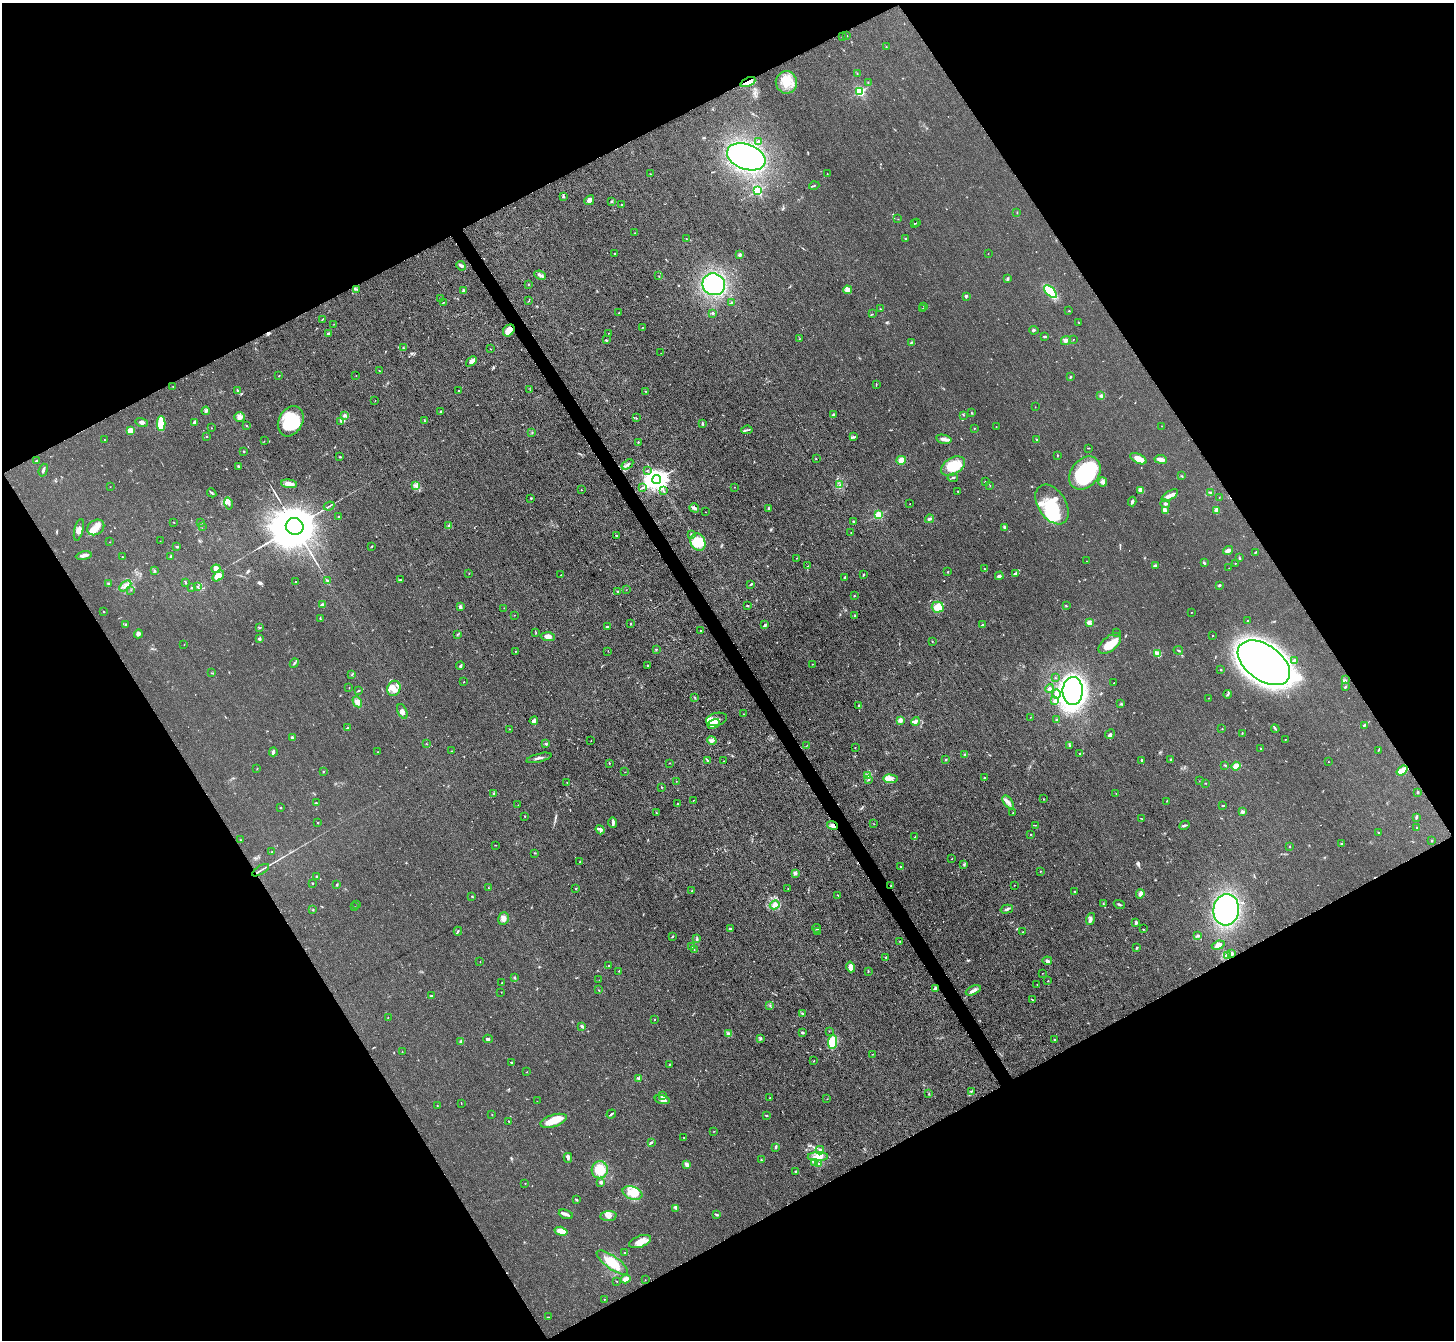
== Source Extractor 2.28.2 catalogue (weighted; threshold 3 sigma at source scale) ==
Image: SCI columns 3-5807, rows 155-5504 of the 5807 x 5798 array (HDU 1 of 3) = the unmasked area's bounding box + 8 px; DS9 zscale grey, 4 x 4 block average (1 PNG px = mean of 4 x 4 image px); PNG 1456 x 1342 px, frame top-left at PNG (2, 3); each listed source drawn as its Kron ellipse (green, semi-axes under 4 px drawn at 4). Shown black and unused: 48% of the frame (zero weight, under 3 of 5 exposures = <1% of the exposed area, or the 3 px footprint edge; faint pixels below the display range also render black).
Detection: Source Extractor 2.28.2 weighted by HDU 2 'WHT'. Background 0.0741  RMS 0.0085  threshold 0.0383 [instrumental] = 3 sigma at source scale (4.5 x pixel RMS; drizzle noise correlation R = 1.50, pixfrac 1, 0.05/0.05 arcsec/px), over >= 5 px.
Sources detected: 603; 2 too faint to see at this stretch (4 x 4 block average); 6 inside a brighter object's white glare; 4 cosmic-ray / hot-pixel residue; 4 long thin detections or spike segments (spike, bleed or trail) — neither listed nor drawn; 14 coinciding with a brighter row at this scale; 39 inside a brighter listed object's ellipse — not listed separately; of the other 534, all 500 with FLUX_AUTO >= 1.13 (the completeness limit of this list) listed and drawn (34 fainter detections not listed), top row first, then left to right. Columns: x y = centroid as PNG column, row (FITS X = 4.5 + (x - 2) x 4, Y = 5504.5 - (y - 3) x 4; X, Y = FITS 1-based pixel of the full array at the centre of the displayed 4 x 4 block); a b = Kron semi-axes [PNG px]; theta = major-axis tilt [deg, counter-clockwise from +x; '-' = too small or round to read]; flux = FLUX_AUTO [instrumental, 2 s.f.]
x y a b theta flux
846 36 2 2 - 4.4
842 37 2 2 - 1.4
886 47 2 2 - 4.1
857 73 2 2 - 1.8
748 82 8 3 24 32
786 82 11 10 - 95
868 83 2 2 - 1.5
860 92 2 2 - 420
759 142 3 2 - 15
746 157 20 12 -20 1100
827 173 2 2 - 1.6
651 174 3 2 - 2
814 185 5 2 - 5
758 190 2 2 - 480
563 196 2 2 - 6.4
589 200 5 4 - 23
611 201 2 2 - 4.6
621 205 2 2 - 1.7
1017 212 2 2 - 1.8
898 219 2 2 - 1.4
917 222 2 2 - 2.1
914 223 2 2 - 3
635 233 2 2 - 1.6
686 238 2 2 - 1.7
905 239 2 2 - 2.7
988 253 2 2 - 1.3
615 254 4 2 - 5.2
740 255 3 3 - 8.3
461 266 5 3 - 10
540 275 6 2 -23 13
659 276 2 2 - 2
1008 279 3 2 - 6.8
529 284 2 2 - 1.7
714 284 11 10 - 550
357 289 2 2 - 1.6
463 290 3 2 - 3.7
847 290 4 4 - 14
1050 292 8 4 -45 170
966 296 4 2 - 7.5
440 299 3 2 - 4.6
529 300 2 2 - 3.6
443 302 2 2 - 1.8
732 302 3 2 - 3.9
924 306 2 2 - 2.3
880 309 3 2 - 2.9
923 309 2 2 - 2.8
1069 311 2 2 - 1.7
619 313 2 2 - 1.8
713 313 2 2 - 25
872 314 3 2 - 2.6
322 319 2 2 - 1.9
1079 323 2 2 - 1.5
334 324 2 2 - 1.6
642 327 2 2 - 1.7
509 330 6 5 - 50
1034 330 4 2 - 5.7
608 333 2 2 - 2
329 334 4 3 - 8.5
1045 337 3 2 - 8
799 339 2 2 - 1.5
1073 339 2 2 - 1.5
606 340 3 2 - 4
1066 340 5 3 - 15
912 342 3 2 - 4.6
403 348 3 2 - 4
490 349 2 2 - 1.5
661 353 2 2 - 1.4
471 361 6 4 43 18
379 371 3 2 - 2.7
356 375 2 2 - 1.2
279 376 2 2 - 3.9
1070 377 2 2 - 6.9
876 385 3 2 - 2.6
173 386 2 2 - 1.2
237 390 2 2 - 4.5
530 390 2 2 - 1.8
458 391 2 2 - 2.5
645 391 2 2 - 3
1101 396 4 2 - 8.6
375 400 2 2 - 1.2
1035 407 2 2 - 1.2
206 411 4 3 - 8.3
441 411 3 2 - 5.4
971 413 2 2 - 3
833 414 2 2 - 17
345 415 2 2 - 2.4
964 415 2 2 - 1.8
239 417 5 4 - 20
636 418 2 2 - 2.9
424 420 2 2 - 1.9
291 421 16 12 61 260
341 421 4 2 - 6.5
142 422 6 3 -14 15
194 422 3 2 - 17
161 423 7 3 88 160
702 424 4 2 - 5.2
246 425 2 2 - 2.3
996 426 2 2 - 1.4
1162 426 2 2 - 1.3
211 428 2 2 - 1.8
974 428 2 2 - 2.6
130 430 2 2 - 59
747 430 6 2 7 7
532 432 2 2 - 2
207 437 2 2 - 2.6
854 437 4 2 - 6.7
944 439 8 3 -12 23
105 440 3 2 - 1.9
1036 440 2 2 - 5.3
264 441 2 2 - 1.5
638 442 2 2 - 6.6
1088 448 3 2 - 2.6
244 451 2 2 - 3
1057 455 2 2 - 2.4
340 457 3 2 - 4.7
816 459 2 2 - 1.6
1138 459 9 4 -25 42
1161 459 6 3 -8 30
36 460 3 2 - 5.2
901 460 5 4 - 34
627 464 6 2 34 14
238 466 2 2 - 4.1
953 466 13 8 30 150
43 470 6 2 71 13
647 470 2 2 - 3.6
1085 473 18 13 49 320
1181 476 2 2 - 2.6
953 478 5 2 - 5.3
657 480 4 4 - 3800
985 482 2 2 - 1.4
1103 482 4 3 - 19
289 484 8 4 -7 26
416 485 3 2 - 5.4
840 485 3 2 - 5
990 485 2 2 - 1.2
110 487 2 2 - 1.2
734 487 2 2 - 2.5
643 488 2 2 - 3.5
581 490 2 2 - 3
663 490 3 2 - 5.4
1141 490 4 3 - 27
958 492 2 2 - 3.3
212 493 5 2 - 6.9
1211 493 3 2 - 4.9
1170 495 9 3 31 28
531 498 2 2 - 3.5
1219 498 2 2 - 1.7
1132 501 5 2 - 10
229 503 6 3 -79 13
910 504 2 2 - 1.2
1052 504 22 14 -57 230
1165 504 4 2 - 8.2
329 506 5 2 - 7.4
694 508 5 3 - 15
769 509 3 2 - 4.7
1165 510 4 3 - 26
1217 510 3 3 - 16
705 512 2 2 - 1.9
879 515 2 2 - 300
339 517 2 2 - 3.1
929 519 4 2 - 9.1
173 522 2 2 - 2.5
854 522 3 2 - 4.9
201 523 2 2 - 1.9
202 526 2 2 - 1.2
295 526 9 8 - 24000
448 526 4 2 - 5.8
96 527 9 7 35 42
1004 527 4 2 - 9.4
79 530 11 4 75 22
851 532 2 2 - 4.1
691 534 2 2 - 10
616 536 3 2 - 4.1
160 541 2 2 - 1.2
110 542 2 2 - 1.6
698 542 9 7 -64 110
177 546 3 2 - 6.1
372 546 2 2 - 2.7
1228 550 5 3 - 18
1256 552 2 2 - 2.4
84 556 8 2 9 22
170 556 3 2 - 4.3
122 557 2 2 - 1.9
797 558 3 2 - 1.6
1239 558 3 2 - 4.7
1087 561 2 2 - 1.5
1204 563 3 2 - 5.9
1235 563 2 2 - 3.7
1155 565 3 2 - 6.2
807 566 2 2 - 3.1
1229 568 2 2 - 1.2
216 569 4 4 - 30
984 569 2 2 - 4.6
155 571 3 2 - 4.7
947 572 2 2 - 2.6
469 573 2 2 - 1.3
1016 573 2 2 - 2.2
561 575 2 2 - 1.6
863 575 2 2 - 5.9
218 576 6 4 39 61
999 576 4 3 - 11
845 577 2 2 - 6.5
328 580 2 2 - 2.7
400 580 2 2 - 3.7
296 582 2 2 - 5.1
108 583 3 2 - 4.4
185 583 2 2 - 3.1
751 584 4 2 - 5.4
1220 585 3 2 - 4.3
125 586 7 3 41 17
197 586 2 2 - 4.1
192 588 2 2 - 2.3
131 590 2 2 - 1.6
626 590 2 2 - 1.2
618 591 3 2 - 5.6
854 596 2 2 - 4.2
322 605 4 3 - 8.5
747 605 3 2 - 4.6
1066 606 3 2 - 2.5
460 607 3 2 - 17
938 607 6 5 - 57
504 608 2 2 - 1.4
103 611 2 2 - 5.3
1191 612 2 2 - 1.6
514 615 2 2 - 1.9
855 616 2 2 - 3
320 618 2 2 - 1.5
1248 620 2 2 - 1.6
1089 622 2 2 - 90
126 624 2 2 - 2.8
631 624 3 2 - 3.9
764 625 3 2 - 3.6
982 625 3 2 - 4.5
607 627 3 2 - 7.1
259 628 3 2 - 3.3
701 631 2 2 - 7.7
536 632 2 2 - 2
1116 633 2 2 - 1.5
138 634 4 4 - 15
457 634 2 2 - 2.6
1213 636 2 2 - 2.8
548 637 7 4 -3 29
259 639 2 2 - 34
932 641 2 2 - 3
184 644 2 2 - 1.3
1110 644 13 7 40 91
656 649 2 2 - 6.7
1178 650 4 2 - 5.1
515 651 2 2 - 2.1
608 651 2 2 - 1.3
1157 654 3 3 - 9.1
1294 660 3 2 - 4
294 663 5 2 - 7.7
1264 663 29 17 -35 3300
812 664 2 2 - 2.6
460 666 4 2 - 9.9
648 666 2 2 - 6.2
1221 670 2 2 - 6.1
211 673 2 2 - 1.2
352 675 2 2 - 3
1055 678 2 2 - 2.2
1346 680 2 2 - 2.8
463 682 2 2 - 1.8
1114 683 2 2 - 1.9
1345 687 3 2 - 5.1
349 688 2 2 - 1.1
394 688 8 6 69 39
1050 689 4 3 - 10
359 691 2 2 - 4.5
1073 691 14 10 88 1200
1056 694 4 3 - 14
1228 694 4 2 - 6.5
695 698 2 2 - 2.5
1209 698 2 2 - 1.7
1055 701 3 3 - 7.8
357 702 6 4 -60 25
1121 704 2 2 - 3.9
859 706 3 2 - 7.2
402 711 8 4 -66 20
743 714 2 2 - 2.2
1030 717 2 2 - 1.4
716 719 10 6 14 36
900 720 4 2 - 14
1057 720 3 2 - 8.2
534 721 4 3 - 16
915 721 4 3 - 14
714 724 6 3 29 39
1364 725 3 2 - 6.1
347 728 3 2 - 6.5
509 729 2 2 - 1.3
1222 729 2 2 - 1.5
1275 729 4 2 - 6.7
1242 733 3 2 - 3.3
1110 734 5 3 - 12
292 737 2 2 - 19
1285 739 2 2 - 3.4
712 740 5 4 - 14
591 741 2 2 - 2.2
427 744 2 2 - 1.3
546 744 3 2 - 5.7
1069 745 3 2 - 6.3
806 746 2 2 - 1.4
855 747 2 2 - 2.4
1261 749 2 2 - 12
1378 750 2 2 - 2.8
451 751 2 2 - 2.2
273 752 4 3 - 11
377 752 2 2 - 1.5
1080 753 2 2 - 3.5
964 755 2 2 - 2.2
539 758 13 2 15 18
1171 759 2 2 - 3.2
707 760 3 2 - 4.3
946 760 2 2 - 4.1
1141 760 3 2 - 4.2
724 761 2 2 - 2.4
1328 762 2 2 - 1.2
609 763 2 2 - 3.6
669 763 2 2 - 2.7
1225 765 2 2 - 4.3
1236 766 5 4 - 33
257 769 2 2 - 1.3
1402 770 6 3 36 50
323 771 2 2 - 3.8
625 772 2 2 - 1.5
868 775 4 3 - 13
985 777 2 2 - 2.9
868 779 2 2 - 2.6
890 779 7 4 -4 24
676 781 2 2 - 1.3
1199 781 2 2 - 1.3
567 783 2 2 - 3
1205 783 3 2 - 2.2
661 787 2 2 - 1.9
1418 792 2 2 - 6.1
494 793 2 2 - 2.5
1116 794 2 2 - 1.4
1044 799 2 2 - 7.3
693 800 2 2 - 1.6
1167 801 2 2 - 1.8
1008 802 7 3 -54 19
316 803 3 2 - 4.3
677 804 3 2 - 3.3
518 805 2 2 - 1.5
1223 805 3 2 - 3.4
280 808 2 2 - 6.3
1242 811 3 3 - 8.5
656 812 2 2 - 2.6
1013 813 2 2 - 1.6
524 816 2 2 - 2.7
1416 817 3 2 - 8
1142 818 2 2 - 1.4
613 822 5 2 - 23
317 823 2 2 - 1.8
874 824 2 2 - 1.1
833 825 5 4 - 21
1036 825 2 2 - 1.9
1184 825 5 2 - 7.6
1417 827 2 2 - 3.2
600 830 5 3 - 25
1379 833 2 2 - 4.8
1031 835 2 2 - 2.6
915 837 2 2 - 2.9
240 840 2 2 - 2
1432 841 2 2 - 6.8
1342 844 3 2 - 7
495 845 2 2 - 1.6
1290 846 2 2 - 1.8
272 851 2 2 - 1.8
535 853 2 2 - 2.1
952 859 2 2 - 2
579 862 3 2 - 1.9
964 864 2 2 - 3.7
901 867 2 2 - 3.6
261 870 10 2 31 11
1040 871 2 2 - 1.5
795 873 3 3 - 11
317 876 2 2 - 9.2
313 883 3 2 - 2.4
337 885 2 2 - 5.9
1014 885 2 2 - 1.3
891 886 3 2 - 4.4
488 887 2 2 - 1.7
788 888 2 2 - 1.4
576 889 2 2 - 13
692 891 2 2 - 3.1
1075 891 2 2 - 3.5
1140 894 4 2 - 27
838 895 3 2 - 2.5
472 896 3 2 - 4.5
1103 903 2 2 - 3.1
357 904 2 2 - 2.3
1119 904 5 2 - 7
775 905 5 4 - 45
355 907 2 2 - 2.6
1007 909 6 2 14 11
313 910 2 2 - 3.6
1226 910 16 12 83 750
503 919 6 5 - 22
1091 919 6 3 73 13
1136 922 4 3 - 8.4
730 928 3 2 - 6.8
817 928 4 2 - 6.2
1143 929 3 2 - 2.6
458 931 4 2 - 4.9
818 932 2 2 - 1.2
1023 932 2 2 - 2.6
1198 935 3 3 - 6.3
672 936 3 2 - 4.4
697 939 3 2 - 5.9
900 941 2 2 - 1.6
1218 945 6 3 18 25
692 946 2 2 - 4.4
1137 948 2 2 - 5.9
694 950 2 2 - 1.4
1232 953 4 3 - 12
1227 955 2 2 - 3.3
886 957 2 2 - 9.3
1047 961 5 2 - 9.4
480 962 2 2 - 1.5
609 966 3 2 - 2.8
851 967 5 4 - 34
619 971 2 2 - 2.5
868 971 4 2 - 3.5
1042 973 2 2 - 1.2
514 978 3 2 - 5.1
599 980 2 2 - 1.4
1048 981 2 2 - 2.1
502 983 2 2 - 4.9
1037 984 2 2 - 1.2
936 989 3 2 - 32
598 990 2 2 - 1.4
973 990 8 3 24 21
501 992 2 2 - 1.6
431 996 2 2 - 21
1032 1000 3 2 - 3.1
770 1006 2 2 - 2
802 1013 2 2 - 4.4
388 1017 2 2 - 1.4
655 1019 2 2 - 2.9
582 1026 4 3 - 8.9
829 1031 2 2 - 1.8
803 1033 3 2 - 5.5
729 1034 3 2 - 16
760 1038 3 2 - 5.8
488 1039 5 2 - 8.4
1055 1039 2 2 - 3.7
461 1042 3 3 - 7.5
832 1042 7 4 86 170
402 1052 2 2 - 1.4
872 1054 2 2 - 1.5
814 1061 2 2 - 1.6
512 1063 3 2 - 4
669 1065 2 2 - 2.2
526 1072 2 2 - 1.7
638 1078 3 2 - 6.3
971 1091 3 2 - 5.4
929 1094 3 2 - 3.7
662 1096 2 2 - 2.7
770 1098 2 2 - 2.2
827 1099 2 2 - 1.9
662 1100 7 4 -16 21
537 1101 2 2 - 1.2
461 1103 2 2 - 1.5
437 1106 2 2 - 2.6
611 1114 5 2 - 7.3
492 1115 2 2 - 2
767 1116 3 2 - 4.4
554 1121 14 6 17 89
509 1122 2 2 - 2.1
714 1131 2 2 - 1.8
684 1138 2 2 - 2
651 1142 2 2 - 3.3
776 1147 2 2 - 4.3
820 1150 4 3 - 12
818 1157 10 4 3 53
568 1158 5 2 - 11
761 1160 2 2 - 3.7
814 1162 4 2 - 6.1
818 1163 2 2 - 5
687 1164 4 3 - 16
600 1170 8 8 - 100
796 1172 2 2 - 29
525 1183 2 2 - 2.2
601 1183 3 2 - 7.1
632 1193 10 6 -17 77
576 1200 2 2 - 4.3
676 1208 4 2 - 6.7
566 1214 7 2 -19 16
716 1214 4 2 - 6.7
608 1216 8 5 6 29
561 1231 6 4 -16 62
640 1242 11 5 21 52
625 1253 2 2 - 4.1
612 1262 18 6 -36 110
626 1279 5 3 - 28
645 1280 2 2 - 1.2
616 1281 2 2 - 1.9
604 1299 2 2 - 3.5
548 1317 3 2 - 3.2
Overlapping masked pixels (flux is a lower limit): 5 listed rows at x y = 748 82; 509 330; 833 825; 891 886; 936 989
Diffuse or blended objects may show on this block-average render without a row.